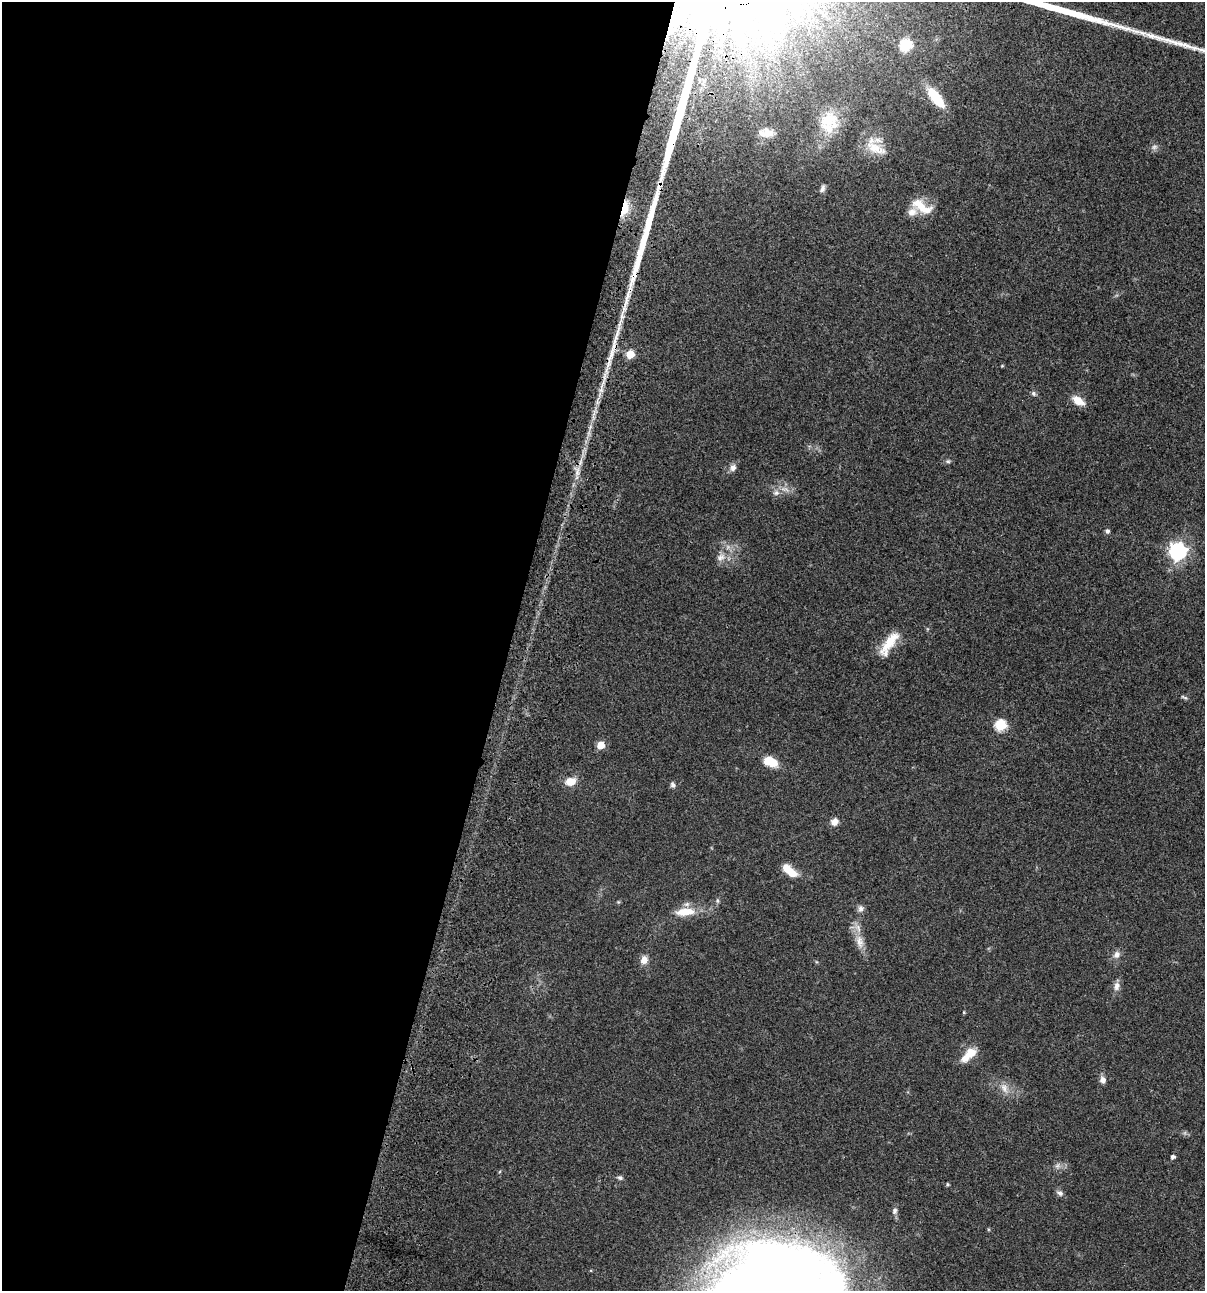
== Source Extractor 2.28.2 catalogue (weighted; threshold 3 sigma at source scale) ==
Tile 5 of 4 x 4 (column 1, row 2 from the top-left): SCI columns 235-1437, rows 2696-3984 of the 5405 x 5389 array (HDU 1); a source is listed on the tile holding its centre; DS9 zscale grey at full resolution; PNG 1207 x 1293 px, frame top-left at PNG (2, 2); no overlay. Shown black and unused: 42% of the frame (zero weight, under 3 of 4 exposures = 9% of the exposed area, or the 3 px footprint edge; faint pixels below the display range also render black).
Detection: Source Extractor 2.28.2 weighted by HDU 2 'WHT'; one run over the whole footprint, this tile lists its part. Background 0.0468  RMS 0.0053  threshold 0.0237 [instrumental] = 3 sigma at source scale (4.5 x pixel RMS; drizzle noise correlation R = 1.50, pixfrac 1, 0.05/0.05 arcsec/px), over >= 5 px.
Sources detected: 51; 1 too faint to see at this stretch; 1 inside a brighter object's white glare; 3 long thin detections or spike segments (spike, bleed or trail) — not listed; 3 inside a brighter listed object's ellipse — not listed separately; the other 43 listed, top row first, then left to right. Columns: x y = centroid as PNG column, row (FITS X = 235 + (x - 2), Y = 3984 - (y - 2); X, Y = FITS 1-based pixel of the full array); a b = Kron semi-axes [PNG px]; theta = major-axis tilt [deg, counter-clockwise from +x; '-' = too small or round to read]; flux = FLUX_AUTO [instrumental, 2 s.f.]
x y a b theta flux
765 32 33 10 -76 16
906 45 6 6 - 51
936 97 25 9 -53 18
829 122 28 23 78 14
766 133 17 9 -5 4.9
876 148 32 13 -25 9.5
822 188 10 6 71 1.6
920 206 25 13 -42 9.6
624 208 17 7 76 10
630 354 5 5 - 15
1033 393 6 6 - 1.1
1078 401 15 9 -32 5.9
948 461 6 5 - 0.95
733 468 10 8 67 2.3
577 472 13 6 76 3.1
776 493 9 7 1 2.1
1107 531 6 5 - 1.2
1178 551 7 7 - 190
721 557 13 9 24 3.4
890 641 35 11 51 12
1184 697 11 3 -25 0.93
1000 725 6 6 - 37
601 745 5 5 - 10
771 762 13 8 -23 12
570 781 14 10 10 5.6
672 785 8 6 -64 1.2
834 822 9 8 - 3.3
792 873 11 9 -25 6.2
861 908 8 8 - 1.9
685 912 23 9 5 10
860 942 20 10 -78 5.9
1116 955 10 8 60 2.6
644 960 11 9 69 3.5
1117 986 12 8 80 2.8
964 1012 4 4 - 0.47
970 1053 15 11 35 7.4
1103 1080 9 8 - 2.3
1004 1088 15 8 -63 4.1
1173 1157 5 4 - 1.5
1057 1166 8 6 71 1.6
620 1178 7 6 - 1.1
1060 1193 10 7 -35 1.7
895 1211 9 7 75 1.7
Overlapping masked pixels (flux is a lower limit): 2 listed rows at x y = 624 208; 577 472